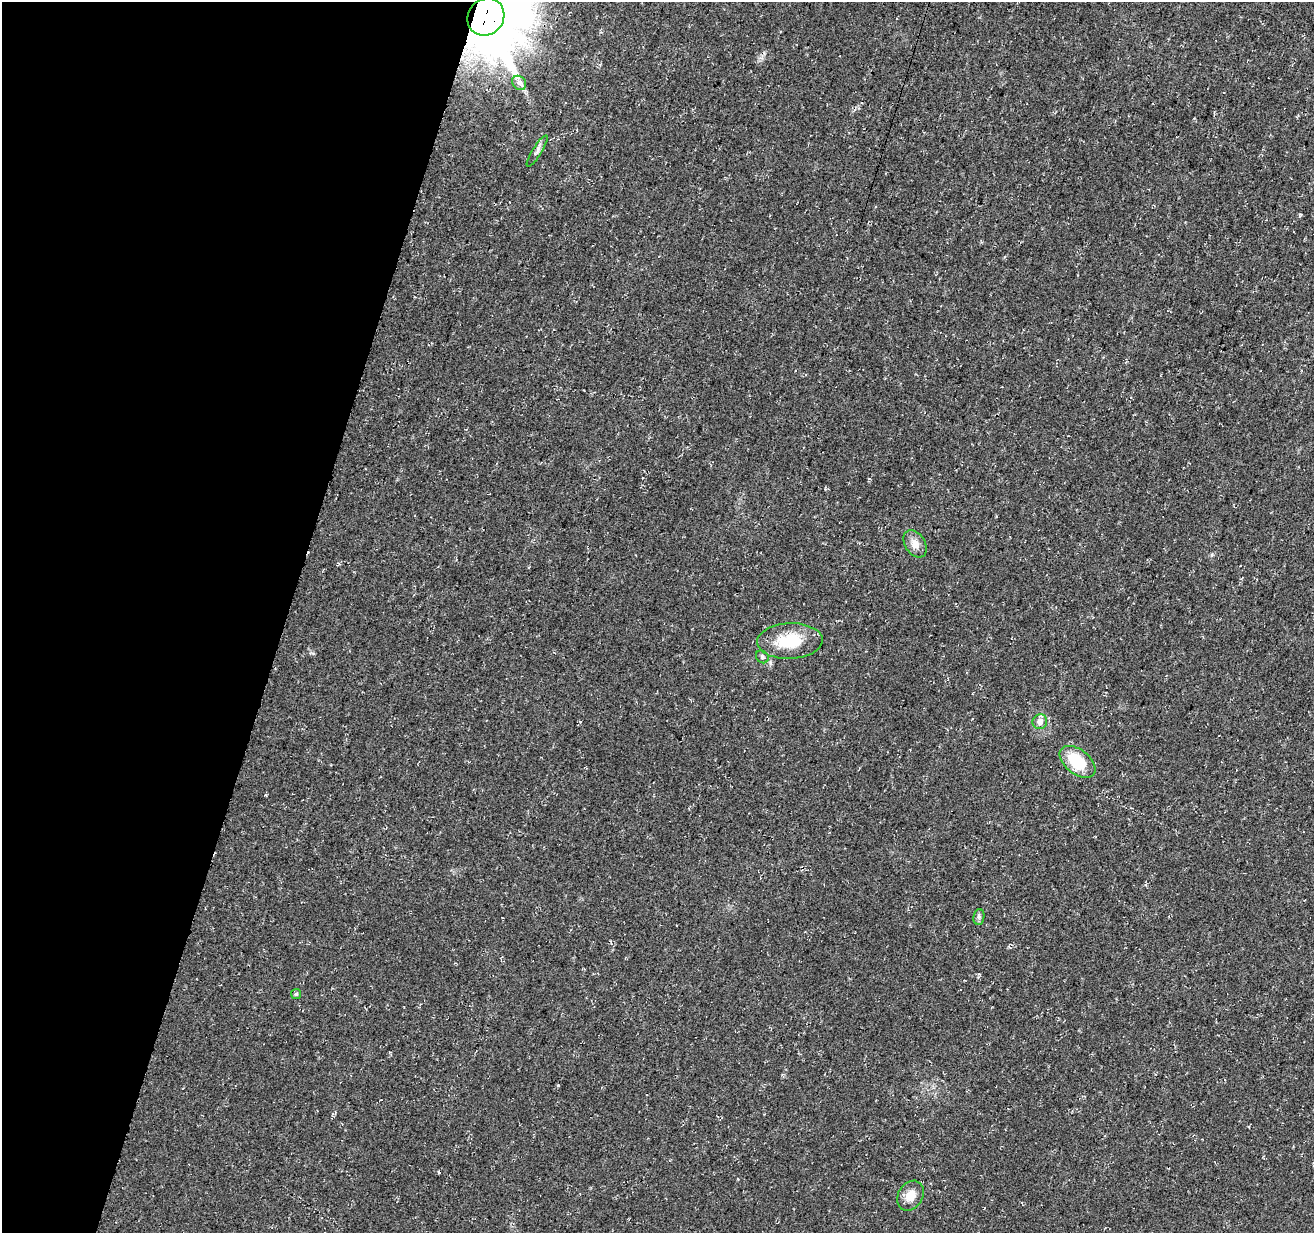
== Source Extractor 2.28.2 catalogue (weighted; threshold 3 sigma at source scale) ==
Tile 9 of 4 x 4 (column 1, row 3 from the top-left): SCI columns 27-1338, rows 1569-2799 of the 5293 x 5537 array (HDU 1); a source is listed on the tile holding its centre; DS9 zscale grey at full resolution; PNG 1316 x 1235 px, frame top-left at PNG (2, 2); each listed source drawn as its Kron ellipse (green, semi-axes under 4 px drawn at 4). Shown black and unused: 22% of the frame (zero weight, under 3 of 4 exposures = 4% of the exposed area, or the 3 px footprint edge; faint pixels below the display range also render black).
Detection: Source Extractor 2.28.2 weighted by HDU 2 'WHT'; one run over the whole footprint, this tile lists its part. Background 0.0438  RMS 0.0068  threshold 0.0307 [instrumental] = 3 sigma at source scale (4.5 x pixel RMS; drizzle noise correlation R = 1.50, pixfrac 1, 0.0396/0.0396 arcsec/px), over >= 5 px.
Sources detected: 12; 1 cosmic-ray / hot-pixel residue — neither listed nor drawn; the other 11 listed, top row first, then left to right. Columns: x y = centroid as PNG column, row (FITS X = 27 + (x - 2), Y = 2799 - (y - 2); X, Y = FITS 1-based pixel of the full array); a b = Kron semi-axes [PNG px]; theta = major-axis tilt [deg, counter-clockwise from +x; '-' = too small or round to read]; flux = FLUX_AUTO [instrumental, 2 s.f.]
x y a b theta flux
486 17 19 17 49 7000
519 83 8 6 -48 2.4
537 151 18 4 58 2.6
915 544 15 10 -57 6.1
790 641 33 18 3 28
762 657 7 5 -49 1.4
1040 722 7 7 - 4.6
1078 762 20 12 -38 26
979 917 8 5 83 1.5
296 994 5 5 - 1.3
910 1196 16 12 58 8.7
Overlapping masked pixels (flux is a lower limit): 1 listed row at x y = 486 17
Isophote crosses this tile's border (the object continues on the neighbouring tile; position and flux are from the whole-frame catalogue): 1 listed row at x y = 486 17
Unlisted compact peaks at least as high as the median listed source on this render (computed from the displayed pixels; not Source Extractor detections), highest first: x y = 1300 214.